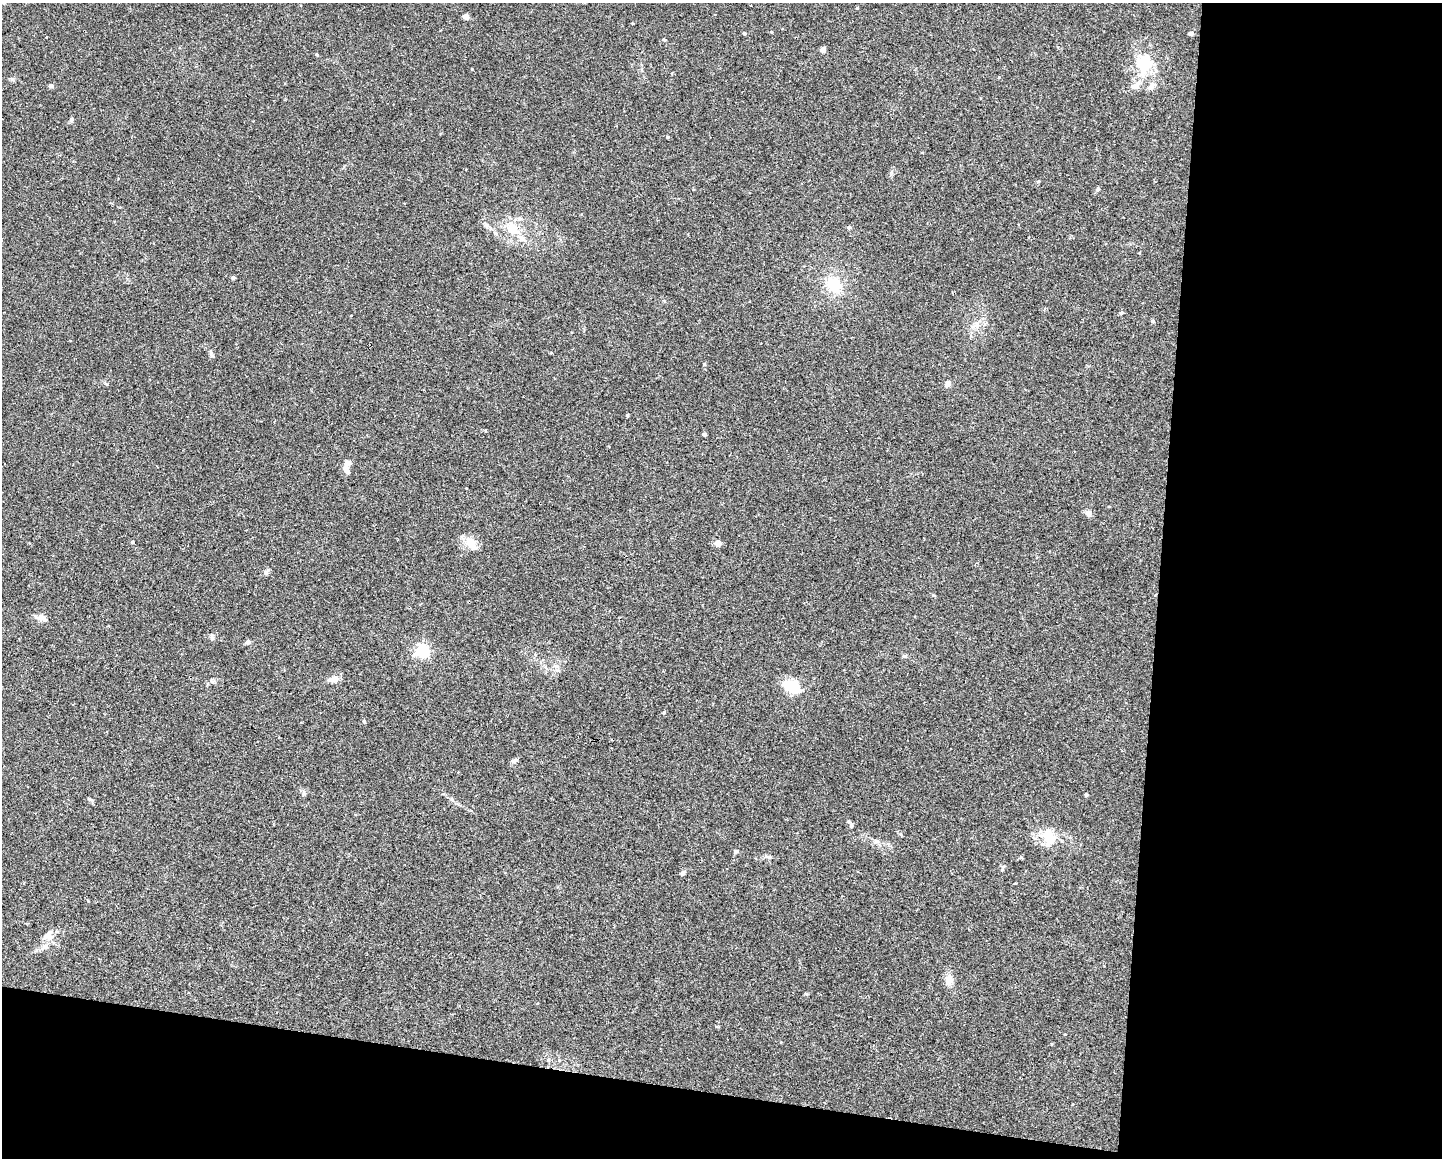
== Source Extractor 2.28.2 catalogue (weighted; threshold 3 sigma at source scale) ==
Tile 12 of 3 x 4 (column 3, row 4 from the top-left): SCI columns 3101-4540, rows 1-1156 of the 4647 x 4626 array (HDU 1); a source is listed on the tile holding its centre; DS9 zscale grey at full resolution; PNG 1444 x 1160 px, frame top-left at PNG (2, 3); no overlay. Shown black and unused: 26% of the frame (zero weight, under 2 of 3 exposures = <1% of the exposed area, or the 3 px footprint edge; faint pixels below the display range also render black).
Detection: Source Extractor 2.28.2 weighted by HDU 2 'WHT'; one run over the whole footprint, this tile lists its part. Background 0.0671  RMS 0.0056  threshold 0.0253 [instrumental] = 3 sigma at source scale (4.5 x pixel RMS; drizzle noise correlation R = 1.50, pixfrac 1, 0.05/0.05 arcsec/px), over >= 5 px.
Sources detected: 54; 1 inside a brighter object's white glare — not listed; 2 inside a brighter listed object's ellipse — not listed separately; the other 51 listed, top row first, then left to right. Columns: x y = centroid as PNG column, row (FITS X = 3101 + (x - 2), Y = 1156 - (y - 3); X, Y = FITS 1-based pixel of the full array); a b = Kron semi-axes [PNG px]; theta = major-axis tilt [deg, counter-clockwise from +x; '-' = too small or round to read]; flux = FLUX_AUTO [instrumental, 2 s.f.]
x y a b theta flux
466 17 4 4 - 5.9
744 33 4 3 - 1
1191 34 4 4 - 1.6
664 39 4 3 - 0.68
823 49 4 4 - 4.6
317 55 5 3 - 0.6
1141 65 27 15 -56 15
51 86 6 4 -23 1.2
1135 86 12 8 6 2.7
71 120 6 5 - 1.1
668 137 3 3 - 0.52
1039 181 4 4 - 0.63
1098 189 5 4 - 0.77
488 226 13 4 -30 1.9
849 227 5 5 - 0.91
512 229 17 13 -43 10
233 278 4 3 - 1.4
834 285 18 15 -68 14
1121 313 5 4 - 0.76
1152 321 5 5 - 0.71
211 353 9 3 -77 1.1
948 384 7 6 - 2.6
627 415 3 3 - 0.72
704 434 4 3 - 1.2
348 463 7 6 - 2.9
346 470 13 6 -65 2.5
1088 513 8 8 - 2.2
133 542 5 3 - 0.54
471 543 16 10 -57 7.3
718 543 6 6 - 3.2
266 572 10 5 56 1.3
42 618 17 7 -19 2.8
212 638 7 5 -81 1.2
248 642 6 5 - 1.4
422 651 6 5 - 100
905 656 6 5 - 0.96
333 679 13 7 5 3.4
792 686 21 14 -29 12
664 713 4 4 - 0.64
364 721 5 4 - 0.74
514 761 10 5 25 1.4
304 794 8 3 71 0.88
1086 795 4 4 - 0.62
851 825 6 5 - 1
1049 837 22 12 -78 10
736 851 5 4 - 0.95
1002 869 9 4 65 1.1
682 873 6 5 - 1.2
88 901 4 3 - 0.49
48 935 18 8 43 4.2
949 980 13 9 84 3.8
Unlisted compact peaks at least as high as the median listed source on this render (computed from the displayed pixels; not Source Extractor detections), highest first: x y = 704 364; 472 69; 933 595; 806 994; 999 77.